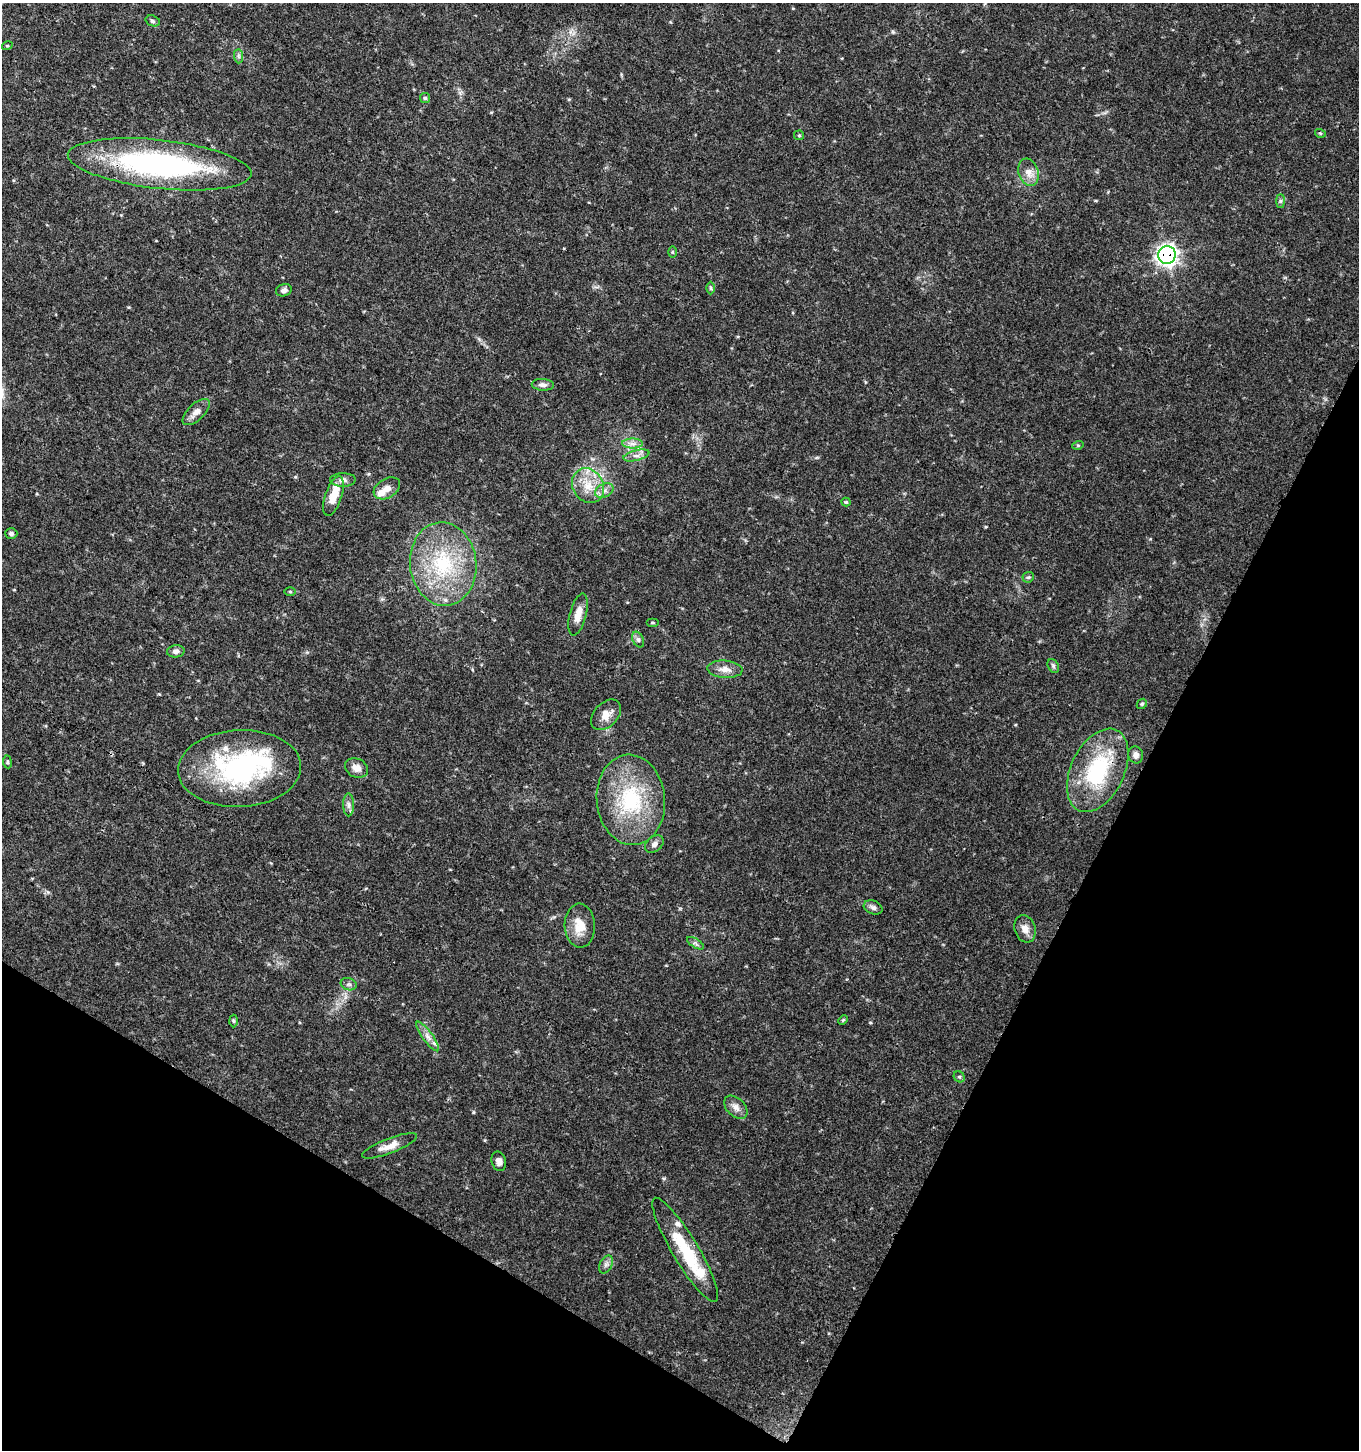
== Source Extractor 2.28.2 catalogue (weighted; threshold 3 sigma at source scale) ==
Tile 15 of 4 x 4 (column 3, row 4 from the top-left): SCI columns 2982-4338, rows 3-1450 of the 5896 x 5806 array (HDU 1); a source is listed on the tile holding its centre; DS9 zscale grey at full resolution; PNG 1361 x 1452 px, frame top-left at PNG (2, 3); each listed source drawn as its Kron ellipse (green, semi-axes under 4 px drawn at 4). Shown black and unused: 26% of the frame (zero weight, under 3 of 4 exposures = <1% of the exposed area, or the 3 px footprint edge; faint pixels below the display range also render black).
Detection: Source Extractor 2.28.2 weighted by HDU 2 'WHT'; one run over the whole footprint, this tile lists its part. Background 0.0292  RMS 0.0034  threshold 0.0154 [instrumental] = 3 sigma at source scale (4.5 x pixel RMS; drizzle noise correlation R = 1.50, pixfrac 1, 0.0396/0.0396 arcsec/px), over >= 5 px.
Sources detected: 66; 1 inside a brighter object's white glare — neither listed nor drawn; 7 inside a brighter listed object's ellipse — not listed separately; the other 58 listed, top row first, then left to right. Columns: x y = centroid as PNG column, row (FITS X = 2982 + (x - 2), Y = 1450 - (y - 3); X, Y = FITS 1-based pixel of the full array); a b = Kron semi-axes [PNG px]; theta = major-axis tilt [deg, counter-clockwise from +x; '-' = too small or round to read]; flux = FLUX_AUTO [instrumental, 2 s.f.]
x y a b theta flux
153 21 7 5 -18 0.71
7 46 5 3 - 0.32
238 56 7 4 -89 0.7
425 98 5 5 - 0.52
1320 133 5 3 - 0.35
799 135 5 5 - 0.42
160 164 92 24 -6 77
1029 172 14 9 -72 3
1281 201 7 4 90 0.59
672 252 6 4 -90 0.36
1167 255 9 8 - 150
711 288 6 4 -89 0.49
284 290 8 6 16 1.1
543 385 11 6 -4 1.3
196 412 17 8 43 2.6
632 443 10 5 0 1.6
1078 445 6 3 18 0.38
636 455 13 5 14 1.7
343 480 13 7 0 1.5
588 486 18 15 -59 7.2
387 488 14 9 31 2.8
604 491 9 6 28 1.5
333 496 21 8 71 6.2
846 502 4 4 - 0.4
11 533 6 5 - 0.91
443 564 42 33 -84 30
1028 577 6 5 - 0.55
290 591 6 4 0 0.41
578 614 21 8 76 3.5
652 623 6 3 0 0.39
638 640 8 5 -63 0.87
176 651 9 6 6 1.1
1053 666 7 5 -60 0.63
725 669 17 8 -4 2.9
1142 704 5 4 - 0.45
606 715 18 12 46 3.7
1136 755 8 7 - 1.6
7 762 6 3 -83 0.46
356 768 12 9 -26 2.4
239 769 61 38 3 55
1098 770 44 26 64 31
631 800 45 34 -84 30
349 805 11 5 -90 1.2
654 844 10 7 39 1.4
873 907 9 7 -18 1.2
580 926 22 15 -87 6.2
1025 929 14 10 -72 2.7
695 943 9 4 -31 0.78
349 984 8 6 -19 0.92
843 1020 5 4 - 0.42
233 1021 6 4 -88 0.48
428 1036 18 5 -54 2.1
959 1077 6 5 - 0.51
736 1107 14 9 -44 2.2
389 1146 29 7 21 3.6
499 1161 10 7 -74 1.6
685 1250 60 13 -59 20
606 1265 9 6 63 1.2
Overlapping masked pixels (flux is a lower limit): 2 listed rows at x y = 1167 255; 1098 770